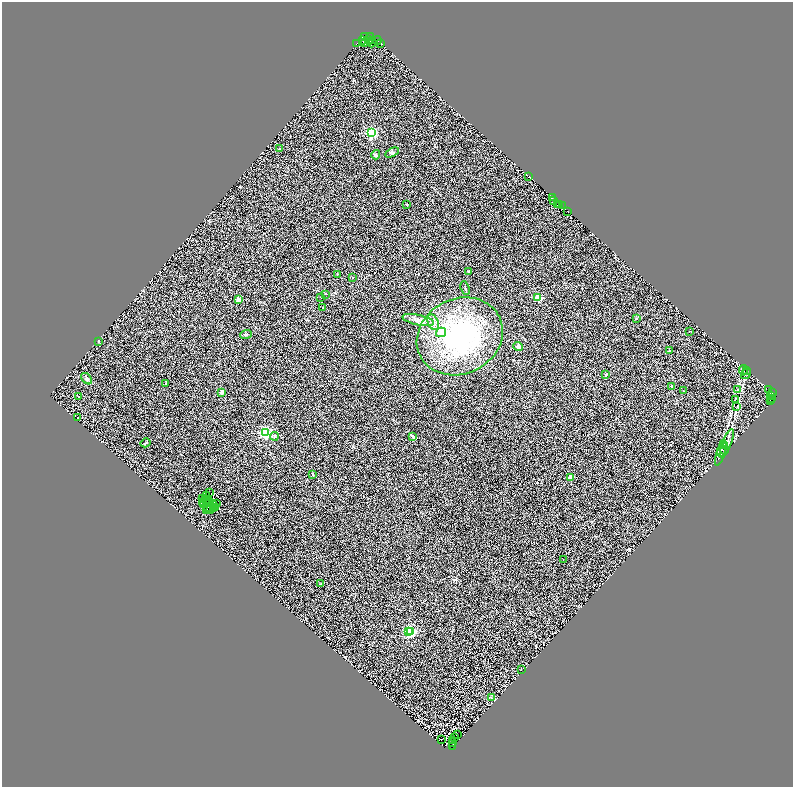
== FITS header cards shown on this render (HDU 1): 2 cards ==
NAXIS1  =                 1582
NAXIS2  =                 1570

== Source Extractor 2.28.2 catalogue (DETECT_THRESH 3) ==
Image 1582 x 1570 px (HDU 1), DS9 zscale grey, zoomed out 1/2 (1 PNG px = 2 x 2 image px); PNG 795 x 789 px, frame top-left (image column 2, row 1570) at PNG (2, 2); each listed source drawn as its Kron ellipse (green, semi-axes under 4 px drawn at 4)
Background 0.385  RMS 0.32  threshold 0.964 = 3 sigma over >= 5 px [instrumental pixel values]
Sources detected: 141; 43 cannot appear on this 1/2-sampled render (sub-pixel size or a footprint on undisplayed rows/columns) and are neither listed nor drawn; the other 98 listed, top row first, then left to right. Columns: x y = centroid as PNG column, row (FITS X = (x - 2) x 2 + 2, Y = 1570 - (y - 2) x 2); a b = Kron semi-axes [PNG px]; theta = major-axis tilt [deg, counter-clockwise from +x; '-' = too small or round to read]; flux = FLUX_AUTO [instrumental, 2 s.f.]
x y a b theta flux
364 37 2 1 - 9.4
371 37 3 2 - 1200
368 40 2 1 - 750
363 41 2 1 - 360
370 41 3 2 - 2900
377 41 4 3 - 490
372 43 4 2 - 3100
380 43 3 2 - 2800
357 44 2 1 - 630
364 44 2 1 - 100
371 133 3 3 - 13000
280 149 3 3 - 53
392 152 7 4 28 120
376 155 4 3 - 64
529 176 3 2 - 45
552 197 2 1 - 110
554 200 3 1 - 750
406 204 3 2 - 43
557 205 2 1 - 34
560 205 2 1 - 83
562 206 3 1 - 220
568 212 2 1 - 170
468 272 4 3 - 47
337 274 3 2 - 45
352 278 2 2 - 170
465 288 7 2 -72 64
326 294 3 3 - 39
321 297 2 2 - 140
538 297 3 3 - 3100
238 300 2 2 - 890
323 307 2 1 - 31
636 318 4 3 - 52
418 320 16 5 -12 390
433 322 8 5 -67 270
441 332 5 4 - 590
689 332 2 1 - 23
246 334 6 3 21 65
460 336 44 37 26 10000
98 341 3 2 - 27
518 346 5 4 - 230
669 351 2 2 - 150
743 370 5 3 - 72
747 371 2 1 - 19
746 374 6 2 58 58
606 375 2 2 - 210
87 379 6 4 -47 140
166 383 3 2 - 41
672 386 3 3 - 43
738 390 3 2 - 20
769 390 2 2 - 50
684 391 2 2 - 25
222 392 2 2 - 750
772 393 2 1 - 430
771 395 3 2 - 74
79 396 2 2 - 32
772 399 4 1 - 79
735 400 3 2 - 26
771 400 3 2 - 29
737 406 3 2 - 25
78 417 2 1 - 17
265 433 3 3 - 15000
274 436 4 4 - 71
412 436 4 3 - 99
145 443 5 2 - 40
727 443 15 4 69 290
724 445 4 3 - 66
722 448 8 3 76 140
725 450 4 2 - 62
721 454 12 3 71 120
313 474 4 3 - 49
571 477 2 2 - 1000
210 492 2 1 - 22
207 496 2 1 - 18
203 499 4 1 - 19
206 499 3 1 - 19
209 501 3 1 - 38
202 502 3 1 - 30
208 503 2 1 - 9.2
216 504 2 1 - 31
204 505 2 1 - 14
214 505 2 1 - 15
207 507 2 1 - 21
215 507 2 1 - 94
211 509 2 1 - 21
213 509 2 1 - 18
207 510 2 1 - 9.3
563 559 2 2 - 22
320 584 3 2 - 35
408 631 3 3 - 4200
410 631 3 3 - 9800
521 669 2 1 - 40
491 698 4 3 - 46
457 735 2 1 - 14
455 738 2 1 - 15
441 739 2 1 - 16
452 741 2 1 - 20
452 743 3 1 - 11
452 746 2 2 - 30
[43 sub-pixel or undisplayed-footprint detections neither listed nor drawn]